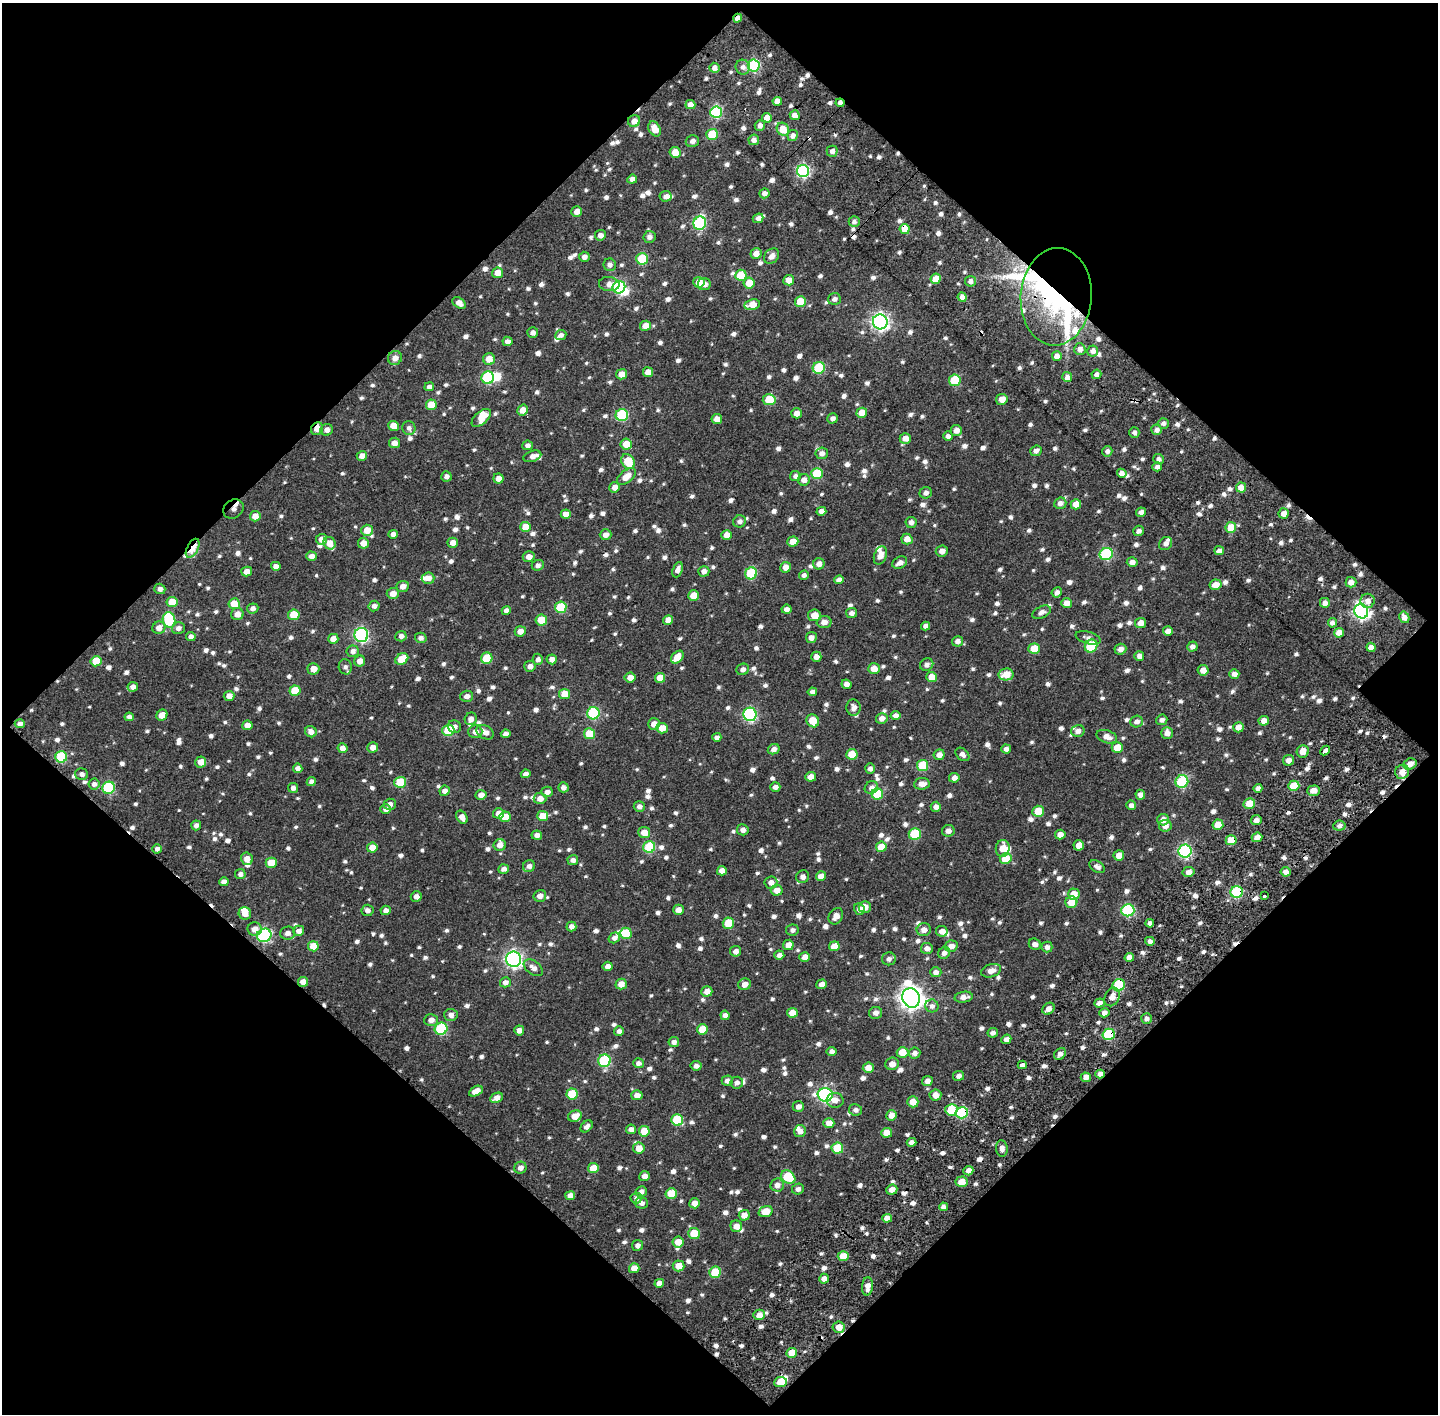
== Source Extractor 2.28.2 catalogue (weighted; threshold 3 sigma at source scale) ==
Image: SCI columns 137-1572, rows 213-1624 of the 1810 x 1810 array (HDU 1 of 3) = the unmasked area's bounding box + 8 px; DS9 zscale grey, full resolution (1 PNG px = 1 image px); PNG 1440 x 1416 px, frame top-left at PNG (2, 3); each listed source drawn as its Kron ellipse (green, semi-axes under 4 px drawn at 4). Shown black and unused: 49% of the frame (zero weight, under 2 of 3 exposures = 17% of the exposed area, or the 3 px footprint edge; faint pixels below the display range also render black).
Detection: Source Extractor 2.28.2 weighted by HDU 2 'WHT'. Background 0.0823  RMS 0.04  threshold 0.18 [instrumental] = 3 sigma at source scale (4.5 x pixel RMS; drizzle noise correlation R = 1.50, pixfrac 1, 0.0396/0.0396 arcsec/px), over >= 5 px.
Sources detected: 1172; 5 inside a brighter object's white glare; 15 cosmic-ray / hot-pixel residue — neither listed nor drawn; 27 inside a brighter listed object's ellipse — not listed separately; of the other 1125, all 500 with FLUX_AUTO >= 14.9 (the completeness limit of this list) listed and drawn (625 fainter detections not listed), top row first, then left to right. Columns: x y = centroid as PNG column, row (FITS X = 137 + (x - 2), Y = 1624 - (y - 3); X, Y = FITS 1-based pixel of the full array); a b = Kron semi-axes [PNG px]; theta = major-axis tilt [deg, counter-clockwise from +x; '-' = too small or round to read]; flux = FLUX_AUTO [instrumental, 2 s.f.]
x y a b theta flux
738 18 4 3 - 21
754 66 6 6 - 410
743 67 7 7 - 18
714 68 5 5 - 22
777 101 4 4 - 30
840 103 4 3 - 16
690 105 5 4 - 30
716 112 6 5 - 440
795 115 5 5 - 29
767 118 5 5 - 43
634 121 6 6 - 30
760 125 5 5 - 19
655 129 8 5 -62 52
783 129 7 6 - 70
712 134 5 5 - 120
793 135 5 5 - 19
754 140 5 5 - 20
692 141 6 6 - 17
832 151 5 5 - 20
675 152 5 5 - 62
803 171 6 6 - 580
632 179 5 4 - 18
764 193 5 5 - 18
666 196 6 5 - 17
577 211 5 5 - 29
758 218 5 4 - 18
854 221 5 5 - 17
700 223 7 6 - 420
905 229 5 5 - 86
600 235 5 5 - 21
649 237 6 6 - 17
756 253 5 5 - 33
771 256 8 6 47 23
584 257 5 5 - 21
642 259 6 5 - 160
610 265 6 6 - 17
498 273 5 5 - 42
741 275 6 5 - 98
936 279 5 5 - 48
789 280 5 5 - 37
970 281 5 5 - 19
699 282 5 5 - 61
749 283 5 5 - 68
609 284 10 7 -6 23
704 284 6 6 - 28
619 287 6 6 - 400
962 297 5 4 - 28
1056 297 49 35 86 590
834 299 6 6 - 15
800 302 5 5 - 94
459 303 7 5 -37 28
752 305 8 5 9 59
880 322 7 7 - 1300
645 326 5 5 - 35
533 333 5 5 - 18
561 335 6 5 - 15
507 341 5 4 - 21
1080 349 6 5 - 24
1093 351 5 5 - 23
1057 356 5 5 - 32
395 358 7 6 - 31
489 359 6 6 - 49
819 368 6 6 - 210
648 372 5 5 - 32
622 374 5 5 - 44
1096 374 5 4 - 19
1067 377 5 5 - 20
488 378 6 6 - 330
955 380 6 5 - 150
429 387 5 4 - 15
1002 399 6 5 - 34
769 400 6 5 - 110
431 405 5 5 - 88
523 410 6 5 - 31
797 413 5 5 - 30
862 413 5 5 - 46
622 415 6 6 - 300
481 418 11 6 42 61
833 418 5 5 - 16
717 419 5 5 - 28
1163 423 5 5 - 16
394 426 5 5 - 57
409 428 7 6 - 15
317 429 7 5 56 35
327 430 6 6 - 21
956 430 6 5 - 28
1156 430 5 5 - 19
1134 432 5 5 - 15
948 436 5 4 - 18
905 438 5 5 - 35
394 443 5 5 - 31
626 444 6 5 - 53
528 445 5 4 - 16
1036 451 6 5 - 19
1107 451 5 5 - 16
822 453 6 6 - 19
362 456 5 5 - 25
532 456 9 5 19 22
1159 459 5 5 - 16
628 462 8 6 -58 110
1157 467 5 4 - 17
1122 473 5 4 - 24
817 474 6 5 - 210
446 476 5 5 - 17
795 476 5 5 - 17
626 477 11 6 38 46
498 479 5 5 - 28
804 480 6 6 - 22
615 487 5 5 - 31
1241 488 5 5 - 41
926 493 6 5 - 18
1060 503 6 5 - 20
1076 504 5 5 - 45
233 509 10 9 - 34
821 511 5 4 - 20
1141 512 5 4 - 17
566 514 5 4 - 33
1284 514 5 5 - 28
255 516 5 5 - 40
740 521 6 6 - 15
911 522 5 5 - 17
526 527 5 5 - 73
1231 527 5 5 - 75
367 530 5 5 - 51
1139 531 5 5 - 16
393 534 4 4 - 19
606 535 6 5 - 23
727 535 5 5 - 36
322 539 5 5 - 31
907 539 5 5 - 34
793 541 5 5 - 45
330 543 6 6 - 47
363 543 5 5 - 37
453 543 5 5 - 25
1166 543 7 6 - 16
193 548 10 5 61 91
942 551 6 5 - 24
1219 551 5 4 - 18
1106 554 6 6 - 340
880 555 9 6 70 34
311 556 5 4 - 24
529 557 6 5 - 27
900 562 8 5 27 24
1132 562 5 5 - 23
819 564 6 5 - 25
538 565 6 5 - 17
276 566 4 4 - 21
785 567 5 5 - 30
678 570 8 4 68 22
247 571 5 5 - 32
704 571 5 5 - 21
751 573 6 6 - 220
804 575 5 4 - 16
428 578 6 6 - 29
839 580 5 4 - 20
1351 582 5 5 - 30
1216 585 6 5 - 40
403 586 6 5 - 27
160 589 5 5 - 15
1057 592 5 4 - 18
393 593 6 5 - 33
694 596 5 5 - 68
1367 601 7 7 - 27
172 602 5 5 - 67
1066 603 5 5 - 34
1325 603 5 5 - 19
234 604 5 5 - 64
374 606 5 5 - 18
561 607 6 5 - 170
253 608 5 5 - 17
786 609 5 4 - 16
506 610 4 4 - 21
1361 611 7 6 - 1100
1042 612 10 5 27 19
851 613 5 5 - 17
237 614 6 6 - 30
294 615 6 5 - 97
814 615 6 6 - 46
1404 617 6 5 - 24
169 620 8 6 -73 270
541 620 5 5 - 74
668 620 5 4 - 31
824 622 7 6 - 26
1141 623 5 5 - 37
1332 623 5 4 - 17
926 626 5 4 - 16
159 628 6 6 - 31
178 628 6 6 - 16
520 631 5 5 - 28
1168 631 5 4 - 26
1339 633 5 5 - 43
361 635 7 7 - 600
401 636 5 5 - 17
191 637 4 4 - 18
811 637 5 5 - 20
421 638 6 5 - 15
1088 638 13 6 -16 16
333 639 5 5 - 37
957 641 5 5 - 22
1091 646 7 6 - 200
1192 647 5 5 - 17
1371 647 4 4 - 32
1034 649 5 5 - 83
1120 649 6 5 - 23
353 651 6 5 - 20
1139 656 5 4 - 18
677 657 7 5 47 74
816 657 5 5 - 23
487 658 6 5 - 110
402 659 7 5 34 73
538 659 5 5 - 18
552 659 5 5 - 23
96 661 5 5 - 75
360 661 5 5 - 27
927 665 7 6 - 18
530 666 6 5 - 22
345 667 7 6 - 15
313 669 6 5 - 39
743 669 6 5 - 16
874 669 6 5 - 44
1203 670 5 5 - 32
1006 674 7 6 - 67
1234 674 5 4 - 20
630 677 5 5 - 31
931 677 5 5 - 48
660 678 5 5 - 54
847 684 5 4 - 19
133 687 5 5 - 23
295 691 5 5 - 93
812 692 4 4 - 15
565 694 5 5 - 62
229 696 5 5 - 29
467 696 6 5 - 18
853 708 8 7 - 21
593 713 6 6 - 320
750 714 7 6 - 510
162 715 6 5 - 39
895 715 5 4 - 20
129 717 5 4 - 16
882 718 6 5 - 24
471 719 6 6 - 19
1162 720 6 5 - 15
813 721 7 6 - 65
1264 721 5 5 - 31
1137 722 6 5 - 20
20 724 5 4 - 17
654 724 6 6 - 36
247 725 5 5 - 34
454 727 7 6 - 18
1238 727 5 5 - 27
662 728 6 5 - 42
448 730 6 6 - 180
1078 731 7 6 - 20
311 732 6 5 - 26
475 732 7 6 - 23
485 732 9 6 -31 24
1167 733 6 5 - 24
506 734 5 4 - 18
589 734 5 5 - 93
717 737 4 4 - 16
1107 737 10 6 -18 30
373 747 5 5 - 25
343 748 5 5 - 24
1117 748 5 5 - 72
774 749 6 5 - 17
1006 749 5 4 - 18
1303 751 6 6 - 42
1325 751 5 3 - 58
852 754 5 5 - 82
962 754 8 5 -41 15
939 755 5 5 - 29
61 757 6 5 - 250
1288 760 5 5 - 23
201 762 5 5 - 36
1410 764 7 5 21 29
922 765 6 5 - 160
298 768 5 4 - 17
870 769 5 5 - 18
1402 772 7 7 - 47
82 774 6 5 - 16
526 774 5 4 - 21
811 777 5 5 - 31
954 778 5 5 - 21
311 782 4 4 - 16
400 782 5 5 - 130
1182 782 6 6 - 290
94 784 5 5 - 16
922 784 8 5 6 29
1294 786 5 5 - 94
563 787 5 5 - 17
775 787 5 4 - 18
109 788 6 6 - 310
293 788 5 5 - 16
871 788 7 6 - 17
1258 788 4 4 - 15
445 791 5 5 - 23
1313 791 6 5 - 28
547 792 6 5 - 19
877 794 5 5 - 150
481 795 5 5 - 23
1140 795 5 5 - 22
540 798 6 5 - 30
390 804 6 5 - 19
1249 804 6 5 - 71
1131 805 5 4 - 19
639 806 5 5 - 16
936 807 5 5 - 18
386 809 5 5 - 20
1038 811 6 5 - 89
498 813 5 5 - 32
543 816 5 5 - 69
462 817 7 5 -56 26
505 817 5 5 - 58
1163 820 6 5 - 27
1256 820 5 5 - 19
196 825 5 4 - 18
1218 825 5 5 - 62
1165 826 6 6 - 26
1339 826 6 5 - 17
743 830 6 5 - 17
948 831 6 5 - 23
644 832 6 5 - 43
915 834 6 6 - 180
537 835 5 4 - 19
1060 835 5 5 - 27
1257 837 5 4 - 29
1231 840 5 5 - 67
500 845 6 6 - 26
1079 845 5 5 - 35
649 847 6 5 - 230
881 847 5 5 - 64
372 848 5 5 - 56
1003 848 8 7 - 47
157 849 5 4 - 15
1185 851 6 6 - 640
1119 855 5 5 - 34
247 859 6 6 - 29
1006 859 6 5 - 100
573 860 5 5 - 17
271 863 5 5 - 92
529 866 6 6 - 17
1097 867 8 5 -29 16
504 869 5 4 - 16
722 871 5 4 - 28
1189 872 6 5 - 22
1286 872 5 4 - 22
240 874 5 5 - 17
821 876 5 4 - 32
803 877 6 6 - 20
224 882 5 4 - 20
771 883 6 6 - 20
777 890 6 5 - 35
1237 892 6 6 - 340
1074 894 6 5 - 61
540 896 6 6 - 26
1264 896 3 3 - 23
416 897 5 5 - 19
1071 902 6 6 - 67
865 907 6 5 - 32
859 909 6 5 - 21
368 910 6 5 - 19
386 910 5 5 - 21
678 910 5 5 - 27
1128 910 6 6 - 390
245 913 6 6 - 37
836 916 9 6 57 27
728 923 5 5 - 110
1150 923 4 4 - 17
571 927 5 5 - 19
255 929 7 7 - 31
792 930 6 5 - 15
924 930 7 6 - 26
299 931 5 5 - 22
942 931 6 5 - 26
288 933 7 6 - 22
626 933 6 5 - 110
264 935 7 6 - 500
614 938 6 5 - 17
1150 941 4 4 - 16
1035 944 6 5 - 17
788 945 5 5 - 35
313 946 5 5 - 63
834 946 5 5 - 56
951 946 6 5 - 28
1047 947 5 5 - 16
927 948 6 5 - 20
736 951 5 5 - 20
944 953 6 5 - 18
779 955 5 4 - 20
805 957 5 5 - 33
1129 957 5 4 - 29
514 959 7 7 - 1200
889 959 7 6 - 15
608 966 5 4 - 23
533 968 11 6 -37 25
991 971 10 6 17 29
936 972 6 5 - 19
303 982 5 5 - 36
505 982 5 5 - 22
621 984 5 5 - 36
745 984 6 6 - 29
822 984 5 4 - 22
1119 985 6 6 - 230
707 991 5 5 - 32
964 997 9 5 9 26
1112 997 9 7 67 31
911 998 10 8 -65 3300
1099 1003 5 4 - 20
932 1006 6 6 - 17
1048 1009 7 5 41 21
792 1013 5 5 - 39
876 1013 6 6 - 21
1104 1013 5 4 - 18
451 1015 6 6 - 19
725 1015 5 4 - 19
1146 1019 5 5 - 15
431 1020 7 6 - 24
441 1029 6 6 - 320
703 1029 5 5 - 88
519 1030 5 5 - 21
619 1031 5 5 - 15
993 1033 5 5 - 15
1109 1034 6 5 - 260
1006 1039 5 4 - 18
674 1042 5 5 - 17
832 1051 5 4 - 16
902 1052 6 5 - 69
915 1053 6 5 - 18
1060 1054 6 5 - 15
604 1061 6 6 - 350
638 1063 5 5 - 17
892 1064 7 6 - 30
1022 1065 4 4 - 16
696 1066 5 5 - 17
868 1068 5 5 - 35
1100 1074 5 4 - 20
959 1076 5 5 - 18
1086 1077 5 5 - 29
727 1081 5 5 - 19
927 1081 5 5 - 24
737 1083 6 6 - 17
476 1091 7 4 28 35
572 1094 6 5 - 130
637 1095 5 5 - 27
825 1095 7 6 - 810
935 1095 6 5 - 38
496 1098 7 5 27 30
835 1100 8 7 - 25
913 1102 5 5 - 51
798 1107 6 5 - 19
856 1110 6 5 - 16
951 1110 6 5 - 130
962 1113 6 5 - 250
891 1115 5 5 - 30
575 1116 7 5 21 43
677 1120 6 5 - 200
829 1123 5 5 - 36
587 1126 7 5 45 16
631 1129 5 4 - 18
644 1131 5 5 - 93
800 1131 6 6 - 23
887 1133 5 5 - 49
912 1142 5 4 - 19
639 1148 5 5 - 45
837 1148 6 5 - 130
1002 1148 8 6 -84 18
520 1168 6 6 - 20
593 1168 5 5 - 72
968 1171 5 4 - 27
644 1176 5 5 - 29
788 1177 8 6 -37 190
961 1182 6 5 - 50
777 1185 7 6 - 26
798 1189 6 5 - 16
892 1190 6 5 - 28
641 1191 5 5 - 18
671 1194 5 5 - 86
570 1196 5 4 - 31
636 1198 5 5 - 15
641 1203 6 5 - 17
695 1203 5 5 - 33
943 1207 4 4 - 16
766 1211 7 5 18 55
744 1215 5 5 - 34
887 1218 5 4 - 30
736 1226 6 5 - 28
694 1233 6 5 - 92
678 1242 6 5 - 47
637 1245 5 5 - 16
843 1256 5 5 - 70
678 1266 6 5 - 50
634 1268 5 5 - 35
715 1272 6 5 - 150
824 1279 5 5 - 24
659 1283 5 4 - 24
868 1286 9 5 86 28
759 1315 6 5 - 30
839 1327 6 6 - 46
792 1353 5 5 - 68
780 1382 6 5 - 63
Overlapping masked pixels (flux is a lower limit): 17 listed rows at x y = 738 18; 840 103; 783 129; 793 135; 905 229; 1056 297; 317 429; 233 509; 193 548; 1231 840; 1237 892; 303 982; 1119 985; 1109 1034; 1100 1074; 962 1113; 839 1327